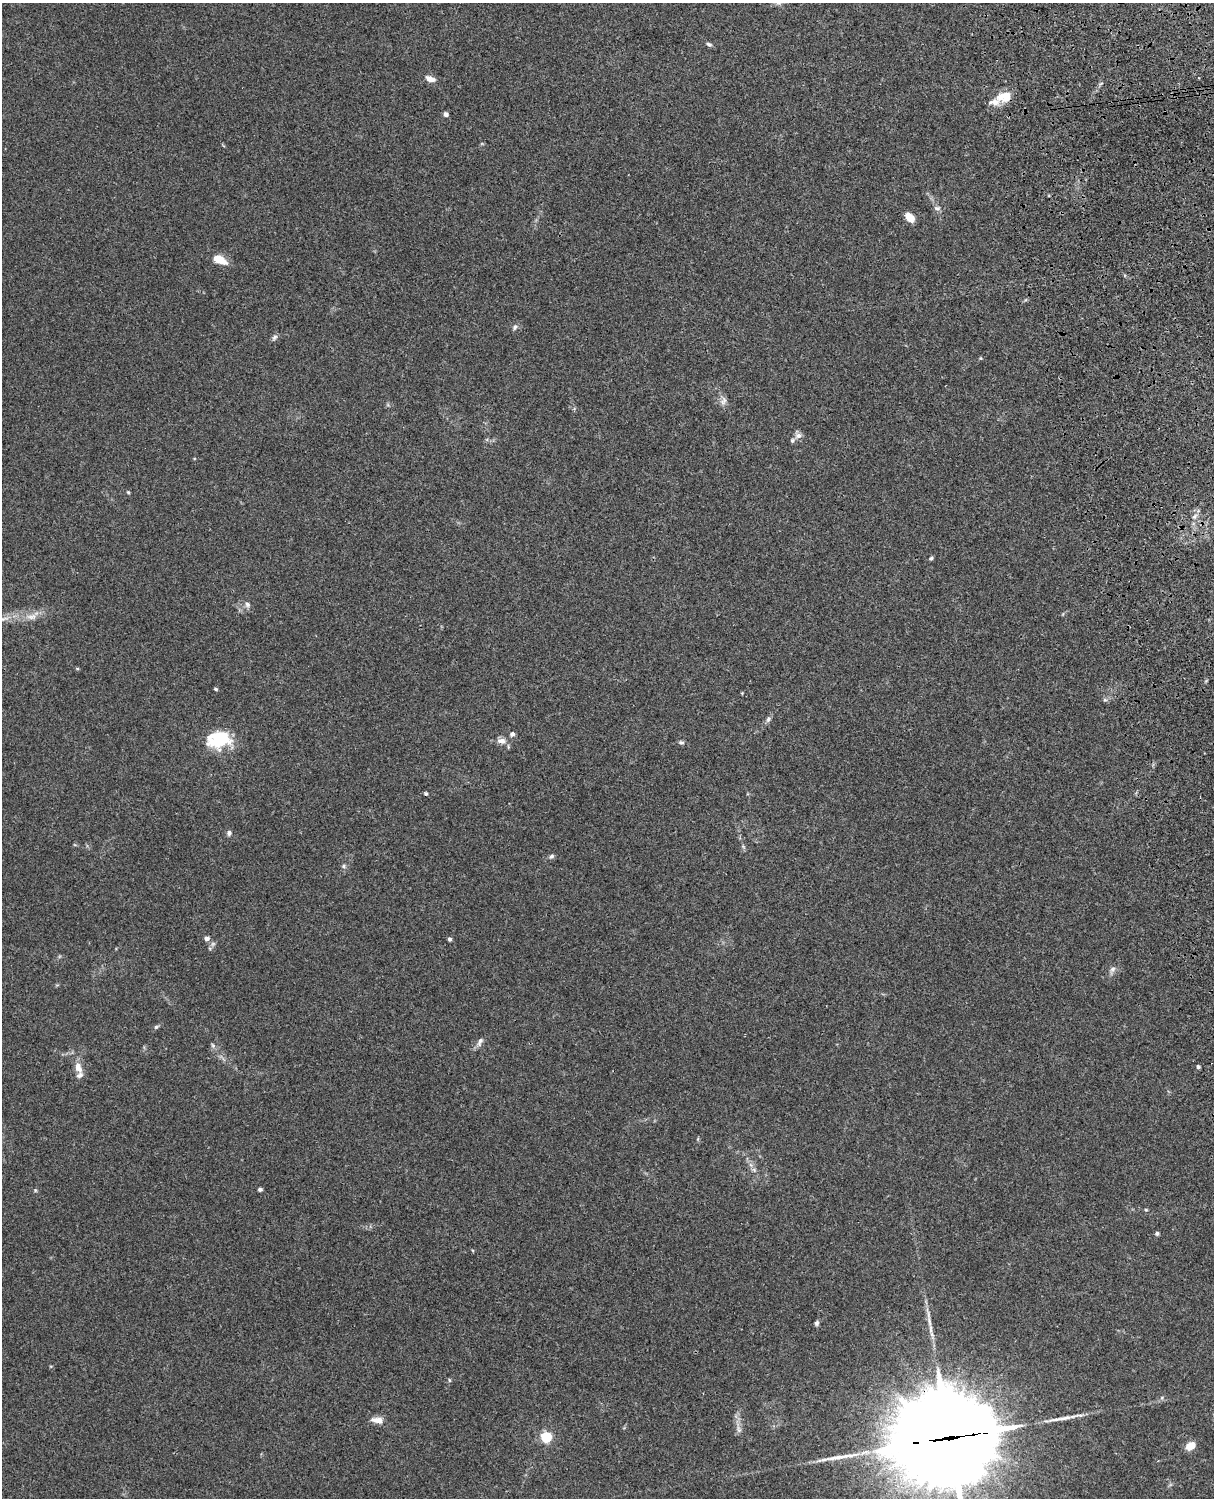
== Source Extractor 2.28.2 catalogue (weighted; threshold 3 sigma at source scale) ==
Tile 6 of 4 x 3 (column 2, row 2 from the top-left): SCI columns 1332-2543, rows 1661-3156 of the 5089 x 4928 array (HDU 1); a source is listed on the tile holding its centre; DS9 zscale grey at full resolution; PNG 1216 x 1500 px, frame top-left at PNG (2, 3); no overlay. Shown black and unused: <1% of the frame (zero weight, under 3 of 4 exposures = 6% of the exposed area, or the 3 px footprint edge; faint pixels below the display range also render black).
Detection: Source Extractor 2.28.2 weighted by HDU 2 'WHT'; one run over the whole footprint, this tile lists its part. Background 0.134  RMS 0.0069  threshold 0.0312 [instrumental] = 3 sigma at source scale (4.5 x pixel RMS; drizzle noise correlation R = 1.50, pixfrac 1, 0.05/0.05 arcsec/px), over >= 5 px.
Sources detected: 58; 3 long thin detections or spike segments (spike, bleed or trail) — not listed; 3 inside a brighter listed object's ellipse — not listed separately; the other 52 listed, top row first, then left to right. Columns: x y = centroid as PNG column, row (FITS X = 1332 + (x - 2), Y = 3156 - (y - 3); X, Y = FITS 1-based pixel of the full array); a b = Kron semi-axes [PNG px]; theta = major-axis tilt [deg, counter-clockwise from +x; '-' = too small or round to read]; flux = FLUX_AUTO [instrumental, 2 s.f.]
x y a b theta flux
709 44 8 5 -28 1.5
430 79 12 6 -18 4.5
1007 97 16 11 67 8.3
994 102 15 9 25 5.9
446 114 5 4 - 2.3
937 208 9 6 0 2
910 217 11 7 -51 7.2
220 260 15 8 -27 10
515 327 8 5 78 1.7
274 337 9 5 45 1.7
981 358 5 3 - 0.62
723 401 12 7 70 3.2
798 436 9 7 12 3
128 492 5 4 - 0.75
1194 516 9 6 50 2.9
931 558 5 5 - 1
247 604 7 6 - 2
31 617 16 8 6 5.8
4 619 13 5 12 3.1
216 689 5 3 - 0.88
742 693 4 4 - 0.55
1105 700 6 5 - 1.3
768 719 8 6 64 1.9
512 734 5 5 - 2.3
219 740 26 18 8 34
501 741 12 7 -5 4.3
681 742 7 5 -1 1.4
426 793 5 4 - 0.94
229 833 7 6 - 1.7
551 856 8 5 31 1.5
343 866 6 5 - 1.3
206 938 5 5 - 3.4
450 939 4 4 - 1.6
1112 969 10 6 45 2.5
156 1027 6 5 - 1.1
480 1041 13 6 68 2.8
213 1045 7 5 -68 1.5
1198 1066 4 4 - 1.4
78 1068 15 9 -72 5.9
698 1139 6 4 88 0.78
754 1170 7 4 -56 1.6
260 1189 5 4 - 1.5
35 1190 5 3 - 0.72
1146 1210 5 3 - 0.66
1157 1233 5 4 - 1.4
817 1323 7 6 - 1.4
449 1380 5 3 - 0.83
377 1420 14 7 -6 5.9
739 1429 11 6 -79 2.8
546 1437 5 5 - 64
949 1437 46 28 7 16000
1190 1446 12 8 31 6.6
Overlapping masked pixels (flux is a lower limit): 1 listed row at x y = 949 1437
Isophote crosses this tile's border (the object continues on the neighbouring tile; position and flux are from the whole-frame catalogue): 1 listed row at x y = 949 1437